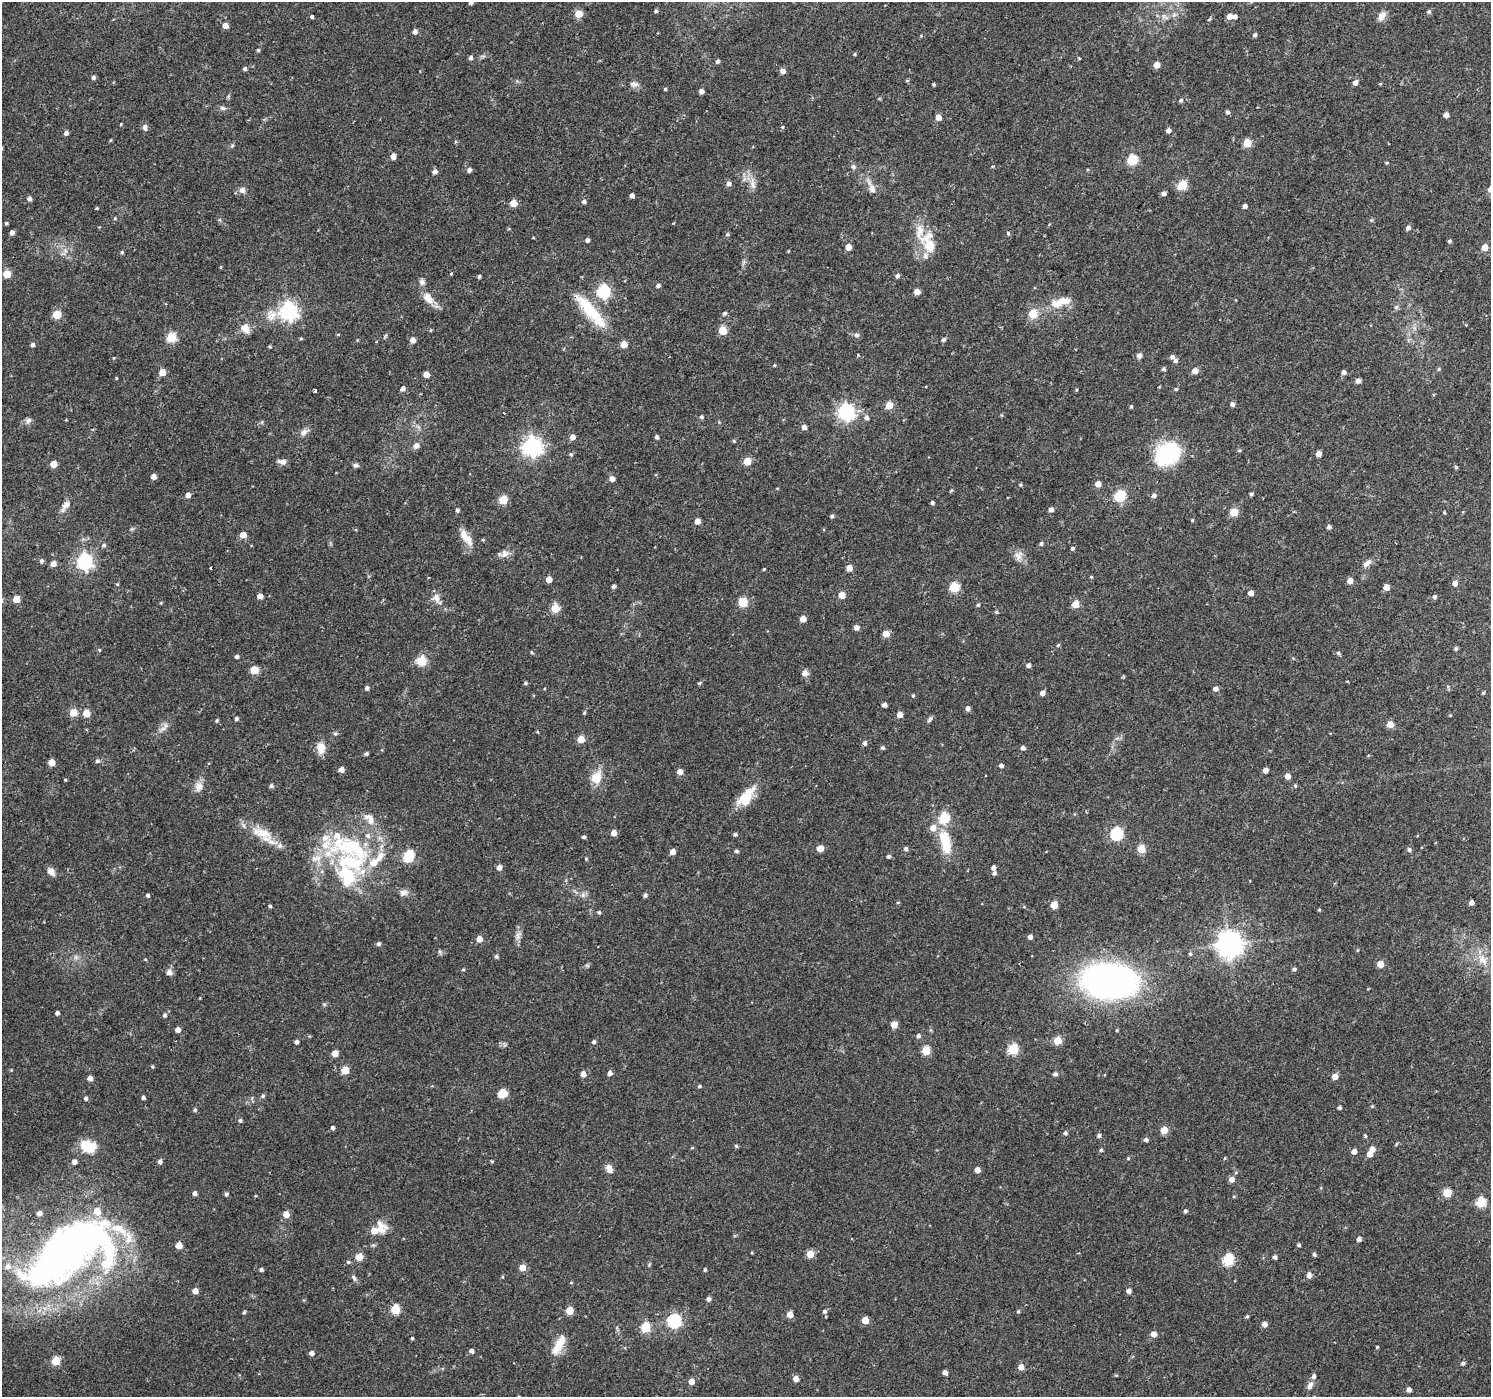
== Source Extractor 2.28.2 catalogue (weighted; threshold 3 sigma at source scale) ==
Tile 10 of 4 x 4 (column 2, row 3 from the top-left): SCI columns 1489-2977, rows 1576-2970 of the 5961 x 6007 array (HDU 1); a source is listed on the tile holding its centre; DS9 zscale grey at full resolution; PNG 1493 x 1399 px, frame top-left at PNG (2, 2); no overlay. Shown black and unused: <1% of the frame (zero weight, under 2 of 3 exposures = <1% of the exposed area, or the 3 px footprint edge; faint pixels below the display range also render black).
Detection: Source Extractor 2.28.2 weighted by HDU 2 'WHT'; one run over the whole footprint, this tile lists its part. Background 0.0257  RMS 0.0035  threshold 0.0158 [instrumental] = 3 sigma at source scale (4.5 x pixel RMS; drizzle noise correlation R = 1.50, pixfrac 1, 0.0396/0.0396 arcsec/px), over >= 5 px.
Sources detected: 421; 3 inside a brighter object's white glare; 1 cosmic-ray / hot-pixel residue — not listed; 22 inside a brighter listed object's ellipse — not listed separately; the other 395 listed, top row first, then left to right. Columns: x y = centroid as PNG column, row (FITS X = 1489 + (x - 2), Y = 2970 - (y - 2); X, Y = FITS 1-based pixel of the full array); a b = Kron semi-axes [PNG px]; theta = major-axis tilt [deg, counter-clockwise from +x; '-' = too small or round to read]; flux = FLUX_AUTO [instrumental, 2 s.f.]
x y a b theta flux
471 3 5 4 - 0.91
656 11 4 3 - 0.68
1429 12 5 5 - 0.63
579 14 5 5 - 6.3
1229 16 5 5 - 2.5
1382 16 12 8 59 2.5
312 17 4 3 - 1.6
225 26 4 4 - 2.8
415 31 4 4 - 1.5
1255 35 5 4 - 0.76
921 36 4 3 - 0.41
258 50 4 4 - 0.46
855 54 5 3 - 0.34
471 57 5 4 - 0.95
1079 58 4 4 - 0.32
718 61 5 4 - 0.82
1157 65 5 5 - 3.6
245 69 5 4 - 0.67
783 71 5 5 - 1.8
93 77 5 4 - 0.79
907 81 5 3 - 0.42
1355 82 5 4 - 1.8
634 84 12 8 -12 1.6
934 84 3 3 - 0.49
665 89 4 4 - 0.46
701 91 4 4 - 1.5
1181 100 6 5 - 0.62
223 108 9 5 -16 0.89
1227 112 5 4 - 0.79
1446 115 4 4 - 1.7
938 117 5 5 - 2.9
121 124 4 3 - 0.27
145 127 9 6 -88 1.2
782 127 5 4 - 0.42
1168 130 5 4 - 1.6
66 133 4 4 - 1.3
1247 143 5 5 - 11
232 146 5 5 - 0.49
393 156 5 4 - 2.6
1132 160 5 5 - 23
1387 163 4 3 - 0.35
853 166 7 6 - 0.88
993 166 4 3 - 0.76
469 170 5 4 - 1.1
435 171 5 4 - 1.6
729 184 5 5 - 1.5
753 185 14 6 -72 2.1
1182 185 5 5 - 16
871 187 23 7 -65 2.8
242 190 8 7 - 1.5
1164 193 4 4 - 1.4
632 195 4 4 - 1.4
29 199 5 5 - 1.3
584 201 5 4 - 1
513 203 5 5 - 6.8
1245 206 4 4 - 1.2
97 208 4 3 - 0.34
115 218 4 4 - 0.39
6 223 4 3 - 0.51
674 223 3 2 - 0.39
1408 228 5 5 - 1.1
12 232 4 4 - 1.5
919 232 28 11 89 6.3
1008 233 5 4 - 0.54
727 234 6 5 - 0.56
587 240 4 4 - 1
1449 241 4 4 - 0.67
929 245 13 7 -78 14
848 247 5 4 - 3.3
1485 247 5 4 - 4.2
65 250 7 5 -56 1
122 252 4 4 - 0.5
221 267 5 3 - 0.29
7 274 5 5 - 8.8
451 274 3 3 - 2.2
479 276 4 3 - 0.61
897 276 5 4 - 0.9
422 282 9 7 -80 1.2
658 285 5 4 - 0.95
603 291 6 6 - 49
917 292 5 4 - 3
428 298 17 10 -58 4
1064 301 21 10 4 4.3
1396 307 5 5 - 0.78
289 311 7 7 - 130
590 311 55 13 -49 16
724 313 5 5 - 0.8
1033 314 5 5 - 11
57 315 5 5 - 11
245 328 14 9 -61 3
431 330 5 3 - 0.31
722 330 5 5 - 11
338 334 5 3 - 0.3
856 335 6 6 - 1.1
385 336 6 4 70 0.47
171 338 5 5 - 18
413 340 5 5 - 2.3
943 340 6 5 - 0.64
33 345 5 4 - 1.1
269 346 5 3 - 0.36
858 355 4 3 - 0.4
1139 356 7 7 - 1.2
1172 357 5 5 - 1
774 365 4 3 - 0.31
1163 369 4 4 - 0.7
1439 369 5 4 - 0.43
1195 371 5 5 - 2.9
162 372 5 5 - 4.4
1344 372 5 4 - 1.3
426 374 4 4 - 3.1
116 378 4 3 - 0.3
1358 381 5 5 - 1.5
402 389 5 4 - 1.5
1176 389 4 4 - 0.47
315 391 3 3 - 0.79
1232 404 5 5 - 1.1
889 405 5 5 - 6.8
1131 407 4 3 - 0.44
846 412 7 6 - 110
701 417 5 5 - 0.67
867 418 6 5 - 1.1
28 420 8 7 - 1.1
804 427 4 4 - 1.8
304 432 10 8 47 1.6
572 437 5 5 - 2.1
657 437 5 4 - 0.79
734 441 5 5 - 0.44
416 446 6 6 - 2
532 447 7 7 - 170
1239 450 5 4 - 0.46
571 454 5 4 - 0.55
1167 454 23 17 29 39
1318 454 4 4 - 2.4
283 461 10 5 -7 1.8
747 461 5 5 - 8.3
53 464 5 5 - 4.1
356 465 9 5 -6 0.87
1456 467 5 4 - 0.48
153 477 4 4 - 2.1
612 479 5 5 - 2.1
1098 484 5 5 - 2.8
1021 485 4 4 - 0.49
951 491 5 3 - 0.36
1251 494 4 4 - 0.67
188 495 5 5 - 1.7
1120 496 6 5 - 28
1154 496 6 5 - 1
503 500 5 5 - 15
932 502 4 3 - 0.81
66 505 16 7 54 2.4
1051 509 5 4 - 1.5
457 510 4 4 - 0.72
1234 512 5 5 - 12
1444 512 4 3 - 0.33
832 516 5 4 - 0.64
1192 520 4 3 - 0.34
697 521 5 4 - 2.7
1329 527 4 4 - 1.1
243 535 5 5 - 4
466 537 25 9 -55 4.3
483 540 5 3 - 0.3
1041 544 5 5 - 0.72
104 545 5 5 - 0.78
1072 548 4 3 - 1.2
504 554 11 9 56 2.2
1018 556 13 10 70 2.5
41 560 5 5 - 0.75
85 561 6 6 - 97
1367 563 12 6 38 1.8
53 564 5 5 - 2.2
211 568 3 3 - 0.86
849 568 5 4 - 3.4
764 569 4 3 - 0.32
1091 577 5 3 - 0.3
549 579 5 4 - 3.6
1350 581 5 5 - 3
1455 583 5 5 - 2.1
117 584 4 3 - 0.34
614 586 5 4 - 0.79
954 587 5 5 - 20
1386 587 5 4 - 3.3
1251 593 5 5 - 1.7
842 595 5 5 - 4.7
260 596 4 4 - 2.1
1434 597 5 5 - 0.77
436 598 15 8 -73 2.4
16 599 5 5 - 6.1
743 602 5 5 - 15
1075 604 5 5 - 6.5
978 605 5 4 - 0.5
555 608 5 5 - 11
996 612 4 4 - 0.49
803 619 5 4 - 3.5
856 627 5 5 - 1.9
886 634 5 5 - 4.9
1058 645 5 4 - 0.47
1456 649 5 5 - 0.63
99 650 5 4 - 0.39
531 652 5 3 - 0.34
1338 653 6 5 - 0.66
237 656 4 4 - 0.99
421 661 5 5 - 16
1029 665 5 4 - 1.2
254 670 5 5 - 9.5
805 673 8 8 - 1.6
526 683 5 4 - 0.51
699 683 6 4 38 0.5
367 688 4 4 - 1.1
1216 689 5 4 - 1.4
1042 693 4 4 - 1.7
1483 693 5 4 - 0.4
913 696 4 4 - 0.36
884 705 4 4 - 1.4
968 708 5 5 - 1.2
73 713 5 5 - 7.4
86 713 5 5 - 5.7
584 713 5 4 - 0.38
900 715 4 4 - 2.8
1450 715 4 3 - 0.3
236 719 4 4 - 0.85
930 719 9 4 61 0.72
217 721 4 4 - 0.49
1390 724 5 5 - 5
163 729 14 5 26 1.5
335 733 6 4 0 0.53
581 739 5 5 - 6.2
865 743 5 4 - 1
321 748 14 9 -86 3.9
882 748 4 4 - 0.64
1023 748 5 5 - 1
366 754 4 3 - 0.7
97 761 5 5 - 0.8
51 762 5 5 - 5
1001 765 4 4 - 1.3
341 769 5 4 - 2.1
1265 770 4 4 - 2.1
680 772 5 5 - 2.9
1288 776 5 4 - 2.4
596 777 16 12 59 5.4
65 780 3 3 - 0.36
199 786 14 12 76 2.7
271 786 5 5 - 0.89
1295 786 5 4 - 0.42
745 799 28 14 46 7.8
944 818 6 5 - 25
370 819 19 11 -53 4
933 828 7 6 - 2.8
262 833 34 12 -19 8.2
614 833 5 5 - 2.9
735 834 4 4 - 0.7
1116 834 6 6 - 42
584 837 4 4 - 0.79
945 843 28 11 -76 11
820 848 5 4 - 4.4
906 849 5 4 - 0.91
1141 849 5 5 - 11
1409 850 5 5 - 0.88
672 851 5 4 - 2.1
736 851 4 4 - 0.73
408 856 6 5 - 28
888 856 4 4 - 0.75
586 859 4 4 - 0.35
351 862 73 35 -22 40
499 867 5 5 - 1.9
993 868 5 4 - 1.2
51 872 10 6 -50 2.2
994 873 5 4 - 0.9
147 895 4 4 - 0.67
583 895 8 6 89 1.2
645 895 4 4 - 0.9
898 902 5 3 - 0.29
1471 902 4 4 - 1.6
1054 905 5 5 - 6.9
270 906 3 3 - 0.62
1319 910 4 3 - 0.39
599 912 5 4 - 0.62
518 936 14 6 80 1.7
1030 937 4 4 - 1.3
479 939 5 5 - 3.2
378 944 5 4 - 0.84
1229 944 8 8 - 360
1357 950 5 3 - 0.28
440 951 7 4 -81 0.54
1190 954 6 5 - 0.6
496 956 5 4 - 0.65
76 957 7 4 71 0.75
1483 960 15 9 -55 3.8
1380 964 5 5 - 4.5
463 969 4 4 - 0.36
1294 969 5 4 - 0.74
169 972 8 8 - 1.6
1109 981 37 22 -4 200
57 1013 4 4 - 1.1
165 1015 5 4 - 0.9
894 1024 5 5 - 4.7
178 1030 5 4 - 2.2
1117 1030 5 3 - 0.3
918 1036 5 5 - 0.88
1057 1040 5 5 - 9.9
297 1042 4 4 - 0.95
594 1042 5 4 - 0.81
1013 1049 5 5 - 25
926 1051 5 5 - 12
335 1053 5 5 - 4.1
152 1067 4 4 - 0.42
11 1070 4 4 - 0.29
345 1070 5 5 - 8.8
610 1073 4 4 - 2
583 1074 5 5 - 2.5
1055 1074 6 5 - 0.86
1335 1076 5 5 - 3.4
90 1078 4 4 - 1.9
700 1086 4 4 - 0.63
502 1093 11 8 21 3.5
263 1096 5 5 - 0.61
143 1097 4 3 - 0.8
86 1098 5 4 - 0.8
1372 1106 4 4 - 0.36
1339 1107 3 3 - 0.89
195 1110 5 4 - 0.59
240 1120 5 4 - 0.68
332 1128 4 4 - 0.91
1164 1130 5 5 - 6.8
1065 1133 5 4 - 0.86
1099 1135 5 4 - 0.96
1365 1136 4 3 - 0.79
1146 1140 5 4 - 1
736 1146 5 4 - 0.58
91 1147 21 15 33 6.8
692 1148 5 3 - 0.34
1372 1149 5 5 - 2.2
1101 1150 5 4 - 0.55
1354 1151 4 4 - 2.1
1370 1154 5 4 - 3.2
1128 1158 4 4 - 0.39
1225 1158 3 3 - 0.63
160 1161 5 5 - 1.2
492 1161 4 3 - 0.38
74 1162 5 5 - 1.7
609 1168 9 7 -65 2.8
977 1170 4 4 - 2.7
1232 1179 5 5 - 2.3
195 1193 4 4 - 1.2
1447 1193 5 5 - 13
226 1194 5 4 - 0.68
1481 1202 5 5 - 18
1185 1211 4 4 - 0.77
39 1213 6 5 - 1.6
286 1214 5 5 - 3.7
380 1229 21 16 73 5.2
1359 1239 4 4 - 1.3
179 1245 5 4 - 4.8
1299 1245 4 3 - 0.71
810 1254 5 5 - 7.2
1314 1254 4 4 - 0.85
63 1255 85 46 11 150
359 1257 5 5 - 6.6
1275 1257 4 4 - 1
1228 1260 6 5 - 31
348 1262 5 4 - 0.57
522 1268 5 5 - 4
261 1270 4 4 - 0.83
705 1270 4 3 - 0.61
1309 1275 5 4 - 2.1
354 1278 9 5 -61 0.91
571 1283 5 3 - 0.28
195 1291 5 5 - 2.6
1129 1291 4 4 - 1.6
708 1299 5 4 - 1.2
395 1309 5 5 - 16
569 1310 5 5 - 7.6
825 1311 5 5 - 0.8
1018 1311 5 4 - 0.46
244 1312 5 4 - 0.45
790 1314 5 4 - 3.7
1247 1316 4 4 - 0.52
865 1320 5 5 - 5.7
674 1321 6 6 - 58
1265 1324 4 4 - 2.3
646 1327 5 5 - 18
1153 1334 5 4 - 2.9
412 1338 4 4 - 0.43
559 1345 26 9 64 6
1377 1347 3 3 - 0.39
471 1351 5 4 - 1.2
312 1353 5 5 - 1.4
56 1361 5 5 - 11
1463 1363 5 4 - 0.77
1021 1367 5 5 - 2.9
945 1372 4 4 - 1.6
1116 1375 5 3 - 0.32
796 1379 4 4 - 3.1
691 1381 5 4 - 3.3
1310 1386 11 6 59 1.7
1409 1390 4 4 - 1.6
Isophote crosses this tile's border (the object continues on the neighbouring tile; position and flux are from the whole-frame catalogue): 1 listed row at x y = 471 3